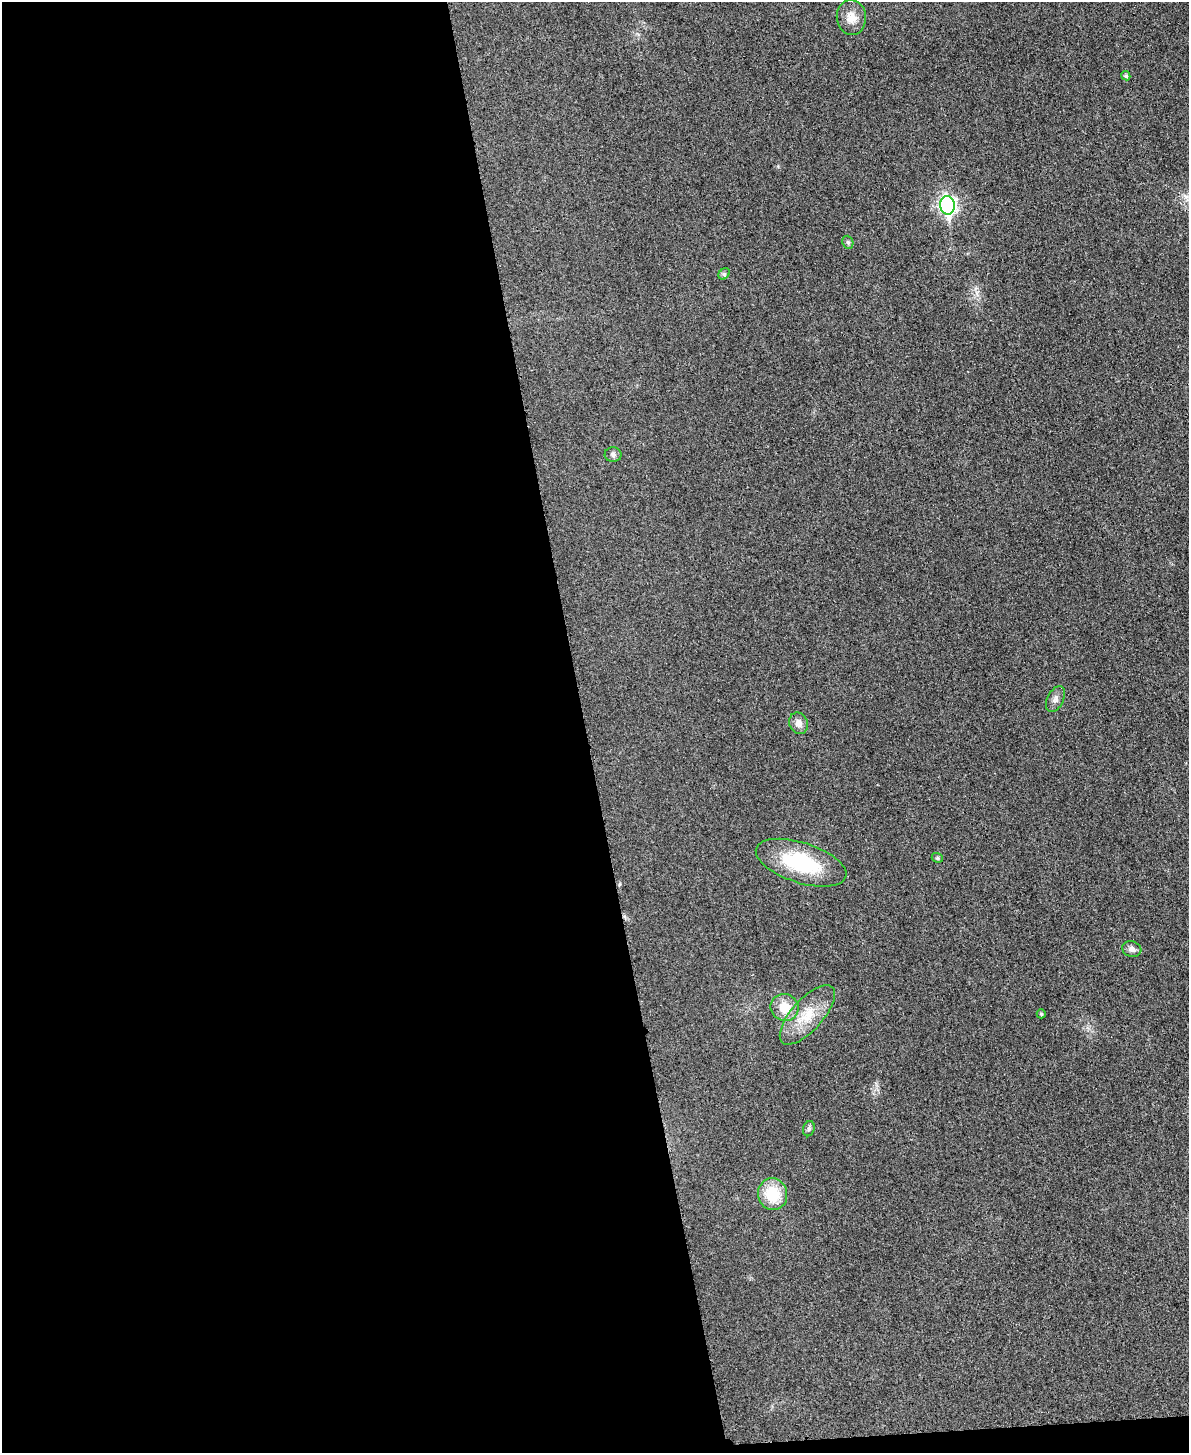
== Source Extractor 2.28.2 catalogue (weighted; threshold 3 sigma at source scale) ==
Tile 9 of 4 x 3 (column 1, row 3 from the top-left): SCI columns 16-1202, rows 265-1715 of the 4778 x 4763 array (HDU 1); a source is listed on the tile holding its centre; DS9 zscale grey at full resolution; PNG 1191 x 1455 px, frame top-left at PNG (2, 2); each listed source drawn as its Kron ellipse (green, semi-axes under 4 px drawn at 4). Shown black and unused: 50% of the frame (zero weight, under 3 of 4 exposures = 2% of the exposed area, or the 3 px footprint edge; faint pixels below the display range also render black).
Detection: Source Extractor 2.28.2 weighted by HDU 2 'WHT'; one run over the whole footprint, this tile lists its part. Background 0.0706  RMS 0.007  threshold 0.0317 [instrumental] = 3 sigma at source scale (4.5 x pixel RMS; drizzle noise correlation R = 1.50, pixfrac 1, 0.05/0.05 arcsec/px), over >= 5 px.
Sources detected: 16; all 16 listed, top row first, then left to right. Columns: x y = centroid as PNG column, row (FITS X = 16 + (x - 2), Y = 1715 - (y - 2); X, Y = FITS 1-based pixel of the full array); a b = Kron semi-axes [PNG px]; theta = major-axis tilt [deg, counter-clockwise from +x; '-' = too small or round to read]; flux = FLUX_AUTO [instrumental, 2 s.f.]
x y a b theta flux
851 17 17 14 -84 8.4
1126 76 5 4 - 1.2
947 205 9 7 -81 200
848 242 7 5 -70 1.3
724 274 6 5 - 1.3
613 455 8 7 - 2.1
1055 699 14 8 63 3.5
799 723 11 9 -67 4.4
937 858 6 4 -21 0.94
801 863 47 20 -18 50
1132 949 10 7 -16 3.2
785 1007 14 13 - 12
1041 1014 4 4 - 0.88
807 1015 37 15 48 20
809 1129 8 5 70 1.5
773 1194 16 14 -75 23